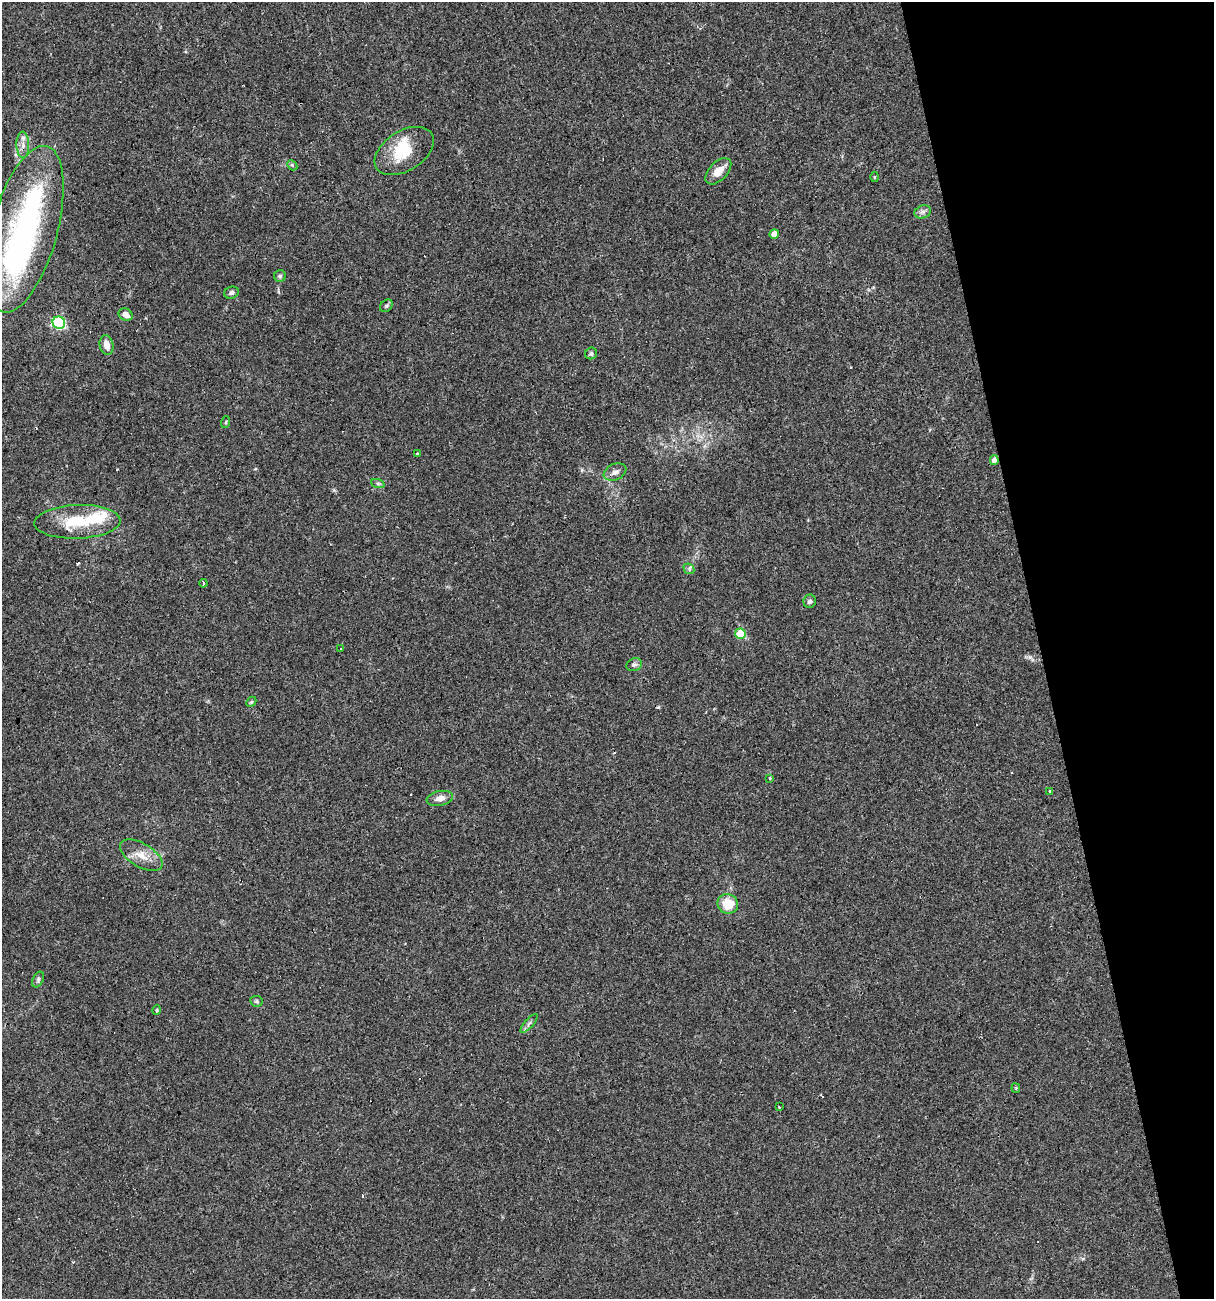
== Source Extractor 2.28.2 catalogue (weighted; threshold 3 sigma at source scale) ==
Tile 12 of 4 x 4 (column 4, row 3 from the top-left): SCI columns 3682-4893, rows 1297-2593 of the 4989 x 5186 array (HDU 1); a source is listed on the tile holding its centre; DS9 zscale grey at full resolution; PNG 1216 x 1301 px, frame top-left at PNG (2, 2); each listed source drawn as its Kron ellipse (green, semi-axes under 4 px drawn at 4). Shown black and unused: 14% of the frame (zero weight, under 3 of 4 exposures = <1% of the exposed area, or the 3 px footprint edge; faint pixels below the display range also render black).
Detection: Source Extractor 2.28.2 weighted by HDU 2 'WHT'; one run over the whole footprint, this tile lists its part. Background 0.0332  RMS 0.0037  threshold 0.0168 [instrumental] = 3 sigma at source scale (4.5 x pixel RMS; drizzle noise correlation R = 1.50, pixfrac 1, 0.0396/0.0396 arcsec/px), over >= 5 px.
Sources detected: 54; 3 inside a brighter object's white glare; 10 cosmic-ray / hot-pixel residue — neither listed nor drawn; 2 inside a brighter listed object's ellipse — not listed separately; the other 39 listed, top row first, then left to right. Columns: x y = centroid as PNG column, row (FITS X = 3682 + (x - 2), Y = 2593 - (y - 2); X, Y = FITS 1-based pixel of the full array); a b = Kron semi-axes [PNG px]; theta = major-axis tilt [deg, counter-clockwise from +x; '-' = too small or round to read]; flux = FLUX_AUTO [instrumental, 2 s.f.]
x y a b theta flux
23 145 13 6 -89 2.3
404 151 32 20 32 12
292 165 6 4 -46 0.49
718 171 16 9 46 4.1
874 177 5 3 - 0.32
923 212 8 6 21 1.2
25 229 86 33 75 85
774 234 5 4 - 2.9
280 276 6 6 - 0.64
231 293 7 6 - 1
386 306 7 5 45 0.68
126 315 7 6 - 2.3
59 323 6 6 - 44
107 345 10 6 -78 3.1
591 353 6 5 - 0.86
226 422 6 3 71 0.37
417 454 4 3 - 0.3
994 460 5 4 - 2.3
615 472 12 8 24 1.8
378 484 7 4 -19 0.65
77 522 43 17 2 15
689 569 6 4 -43 0.77
203 583 4 3 - 3.6
810 601 6 6 - 0.99
740 634 5 5 - 13
340 648 3 2 - 0.44
634 665 8 6 19 0.97
251 702 6 4 44 0.47
770 778 4 3 - 0.36
1050 791 4 3 - 0.94
440 798 13 7 11 2.4
141 855 24 12 -31 5.3
728 904 10 9 - 8
38 979 8 5 65 0.81
256 1001 6 5 - 0.64
157 1010 5 3 - 0.37
529 1023 12 3 49 0.82
1016 1088 4 4 - 0.44
779 1107 3 3 - 0.5
Overlapping masked pixels (flux is a lower limit): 1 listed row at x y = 994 460
Unlisted compact peaks at least as high as the median listed source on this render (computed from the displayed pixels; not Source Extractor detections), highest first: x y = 1030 657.